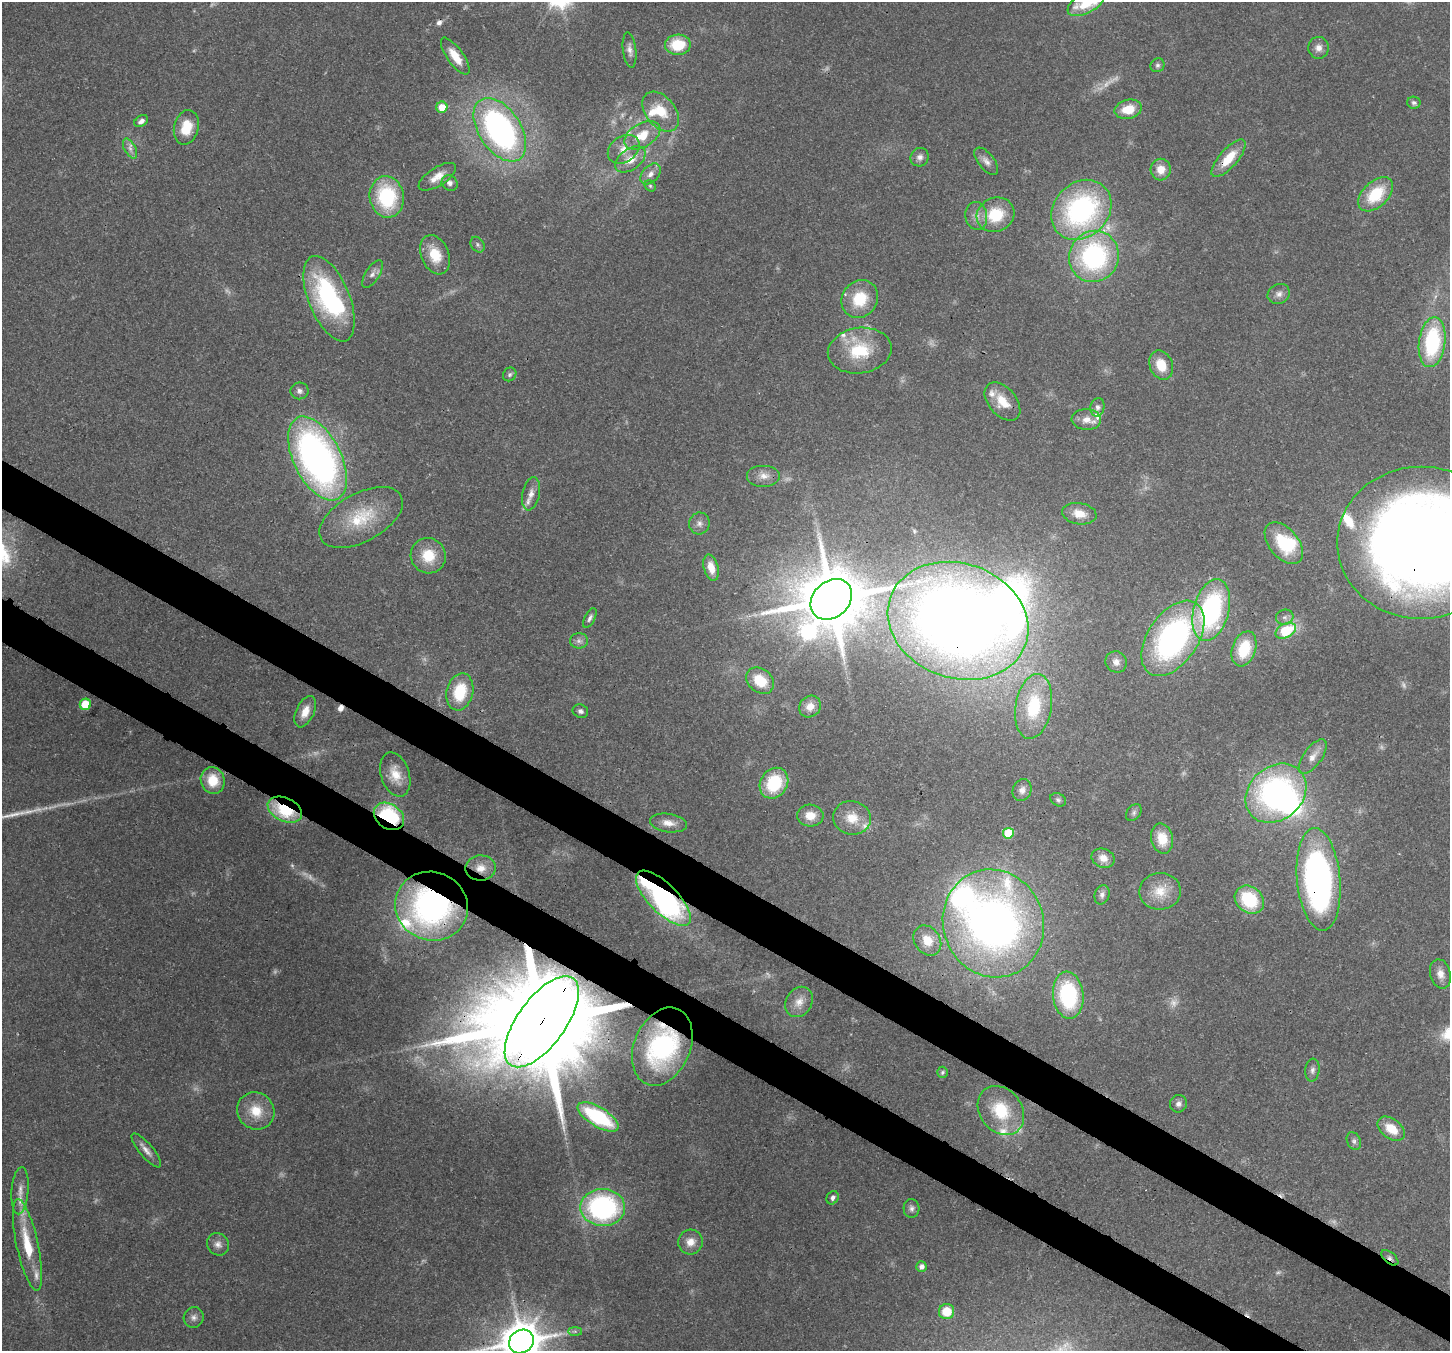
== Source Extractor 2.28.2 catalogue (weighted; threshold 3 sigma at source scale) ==
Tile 6 of 4 x 4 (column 2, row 2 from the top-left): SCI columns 1525-2972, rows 3057-4405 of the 5938 x 6042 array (HDU 1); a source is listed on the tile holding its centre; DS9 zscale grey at full resolution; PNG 1452 x 1353 px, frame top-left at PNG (2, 2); each listed source drawn as its Kron ellipse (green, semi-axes under 4 px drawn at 4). Shown black and unused: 6% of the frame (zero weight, under 3 of 4 exposures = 8% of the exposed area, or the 3 px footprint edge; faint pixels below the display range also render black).
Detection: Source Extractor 2.28.2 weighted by HDU 2 'WHT'; one run over the whole footprint, this tile lists its part. Background 0.103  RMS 0.004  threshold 0.0181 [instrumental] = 3 sigma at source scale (4.5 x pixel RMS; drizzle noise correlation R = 1.50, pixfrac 1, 0.0396/0.0396 arcsec/px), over >= 5 px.
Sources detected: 167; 21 too faint to see at this stretch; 6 inside a brighter object's white glare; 3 cosmic-ray / hot-pixel residue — neither listed nor drawn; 13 inside a brighter listed object's ellipse — not listed separately; the other 124 listed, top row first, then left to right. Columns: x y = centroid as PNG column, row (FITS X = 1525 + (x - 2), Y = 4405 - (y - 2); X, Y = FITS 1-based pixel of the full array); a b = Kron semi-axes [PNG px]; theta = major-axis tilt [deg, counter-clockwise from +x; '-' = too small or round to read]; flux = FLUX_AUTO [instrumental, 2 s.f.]
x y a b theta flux
1086 3 20 10 28 16
678 45 13 10 1 14
1318 48 11 10 - 2.8
629 50 18 6 -83 2.4
455 56 22 8 -55 7.5
1157 65 7 6 - 1.1
1414 103 7 6 - 1.2
442 107 5 5 - 6.5
1128 109 14 9 13 8.9
661 112 23 14 -52 11
141 121 7 5 33 1.9
186 127 18 12 77 11
500 130 35 21 -56 120
642 135 19 11 30 10
130 149 11 5 -61 2
624 149 17 13 35 5.3
920 157 9 9 - 2
1229 158 23 9 48 11
630 159 17 10 36 6.5
986 161 16 8 -51 2.6
1161 170 11 10 - 5.5
651 174 12 8 46 2.7
437 177 21 9 33 5.2
450 183 8 7 - 1.8
650 186 6 5 - 0.7
1376 194 21 12 44 18
387 197 21 17 -81 33
1081 210 33 27 44 85
996 215 19 17 26 16
976 216 14 11 -80 3.7
477 245 8 6 -56 1.2
435 255 20 13 -67 10
1094 256 26 24 62 70
372 274 15 7 58 2.3
1279 294 11 9 25 2.5
329 299 45 20 -68 61
860 299 20 17 54 15
1432 342 25 13 82 39
860 351 32 22 8 20
1161 365 15 11 -66 8.7
510 374 7 6 - 1
299 391 9 8 - 1.6
1002 402 22 14 -49 8.3
1097 407 9 7 78 1.7
1086 419 15 10 -4 4.4
317 458 45 23 -63 200
764 476 17 11 0 4.1
531 494 17 8 78 3.2
1079 514 17 10 -10 5.9
361 517 45 24 29 23
699 523 11 10 - 2.3
1284 543 24 14 -50 22
1422 543 84 76 0 710
428 556 18 17 - 12
711 568 13 7 -75 5
831 599 23 18 43 3500
1211 610 31 17 75 74
1285 617 9 7 15 1.7
590 618 11 5 61 1.4
958 621 72 57 -19 580
1286 631 11 7 28 19
1173 638 42 25 56 110
579 641 9 7 -1 1.7
1244 649 18 11 71 17
1116 662 11 10 - 2.7
760 681 15 11 -39 12
460 692 19 13 76 18
85 704 6 5 - 12
810 706 11 10 - 4.2
1034 706 33 18 81 27
580 711 8 6 -20 1.2
305 712 17 9 65 5.3
1313 757 20 9 54 4.2
395 774 23 14 -72 8
213 780 13 12 - 11
774 783 16 13 56 22
1022 790 11 9 68 2.7
1276 793 33 26 41 110
1058 800 8 6 -27 1
285 810 18 11 -25 24
1134 813 9 6 53 1.2
389 816 16 12 -35 41
810 816 13 11 -4 5.8
852 818 19 16 -14 8.5
668 823 18 9 -8 4.3
1008 833 5 5 - 17
1162 839 15 10 -76 8.8
1103 858 12 9 -21 3.8
481 868 15 12 2 5.4
1319 879 51 21 -85 160
1160 891 21 18 3 9
1102 895 10 7 75 1.7
663 898 36 14 -45 100
1249 900 16 13 -40 22
431 906 37 34 -22 120
993 923 54 50 -68 290
927 940 16 12 -55 7.7
1440 974 15 10 -76 3.8
1068 995 23 15 -84 42
799 1002 16 13 58 4.8
542 1022 54 24 54 15000
662 1047 41 28 67 62
1312 1070 11 7 83 1.8
942 1072 5 5 - 0.72
1178 1104 9 8 - 1.8
1001 1110 26 21 -52 19
256 1111 19 18 - 10
598 1117 23 9 -31 34
1391 1129 15 10 -37 8.9
1354 1141 9 6 -63 1.5
146 1150 21 7 -50 3
20 1191 24 8 85 4.5
833 1198 7 5 57 1.7
603 1208 22 18 -2 79
911 1208 9 8 - 1.5
690 1242 12 12 - 4.6
218 1244 12 10 -48 2.7
27 1245 46 11 -78 17
1390 1258 10 5 -40 1.4
921 1267 5 5 - 2.3
947 1312 8 7 - 8.7
194 1317 10 10 - 2.1
575 1331 7 4 0 0.88
521 1341 13 11 34 1400
Overlapping masked pixels (flux is a lower limit): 15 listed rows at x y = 1229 158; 764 476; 1422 543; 831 599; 958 621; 285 810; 389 816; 481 868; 1319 879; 663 898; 431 906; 542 1022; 662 1047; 1390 1258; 521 1341
Isophote crosses this tile's border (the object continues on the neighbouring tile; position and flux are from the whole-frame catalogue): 3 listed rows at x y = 1086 3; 1422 543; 521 1341